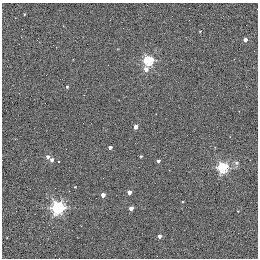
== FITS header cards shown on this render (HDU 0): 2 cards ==
NAXIS1  =                  256 / STANDARD FITS FORMAT
NAXIS2  =                  256 / STANDARD FITS FORMAT

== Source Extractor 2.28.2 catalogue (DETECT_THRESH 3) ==
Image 256 x 256 px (HDU 0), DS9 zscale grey, 1 PNG px = 1 image px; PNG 260 x 260 px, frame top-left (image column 1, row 256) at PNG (2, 3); no overlay
Background 0.362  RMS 4.8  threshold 14.5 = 3 sigma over >= 5 px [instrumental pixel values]
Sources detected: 22; all 22 listed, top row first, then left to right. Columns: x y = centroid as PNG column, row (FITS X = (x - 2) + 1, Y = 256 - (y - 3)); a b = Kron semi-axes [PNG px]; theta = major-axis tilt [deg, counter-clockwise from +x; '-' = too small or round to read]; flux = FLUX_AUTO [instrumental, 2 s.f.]
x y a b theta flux
24 14 2 2 - 250
200 31 3 2 - 190
245 40 3 3 - 2100
148 61 5 5 - 30000
146 69 6 5 - 1800
67 87 4 3 - 450
135 127 4 3 - 2900
110 147 3 3 - 1200
141 156 3 2 - 380
48 157 4 4 - 1000
51 160 4 3 - 1300
58 161 3 3 - 5500
158 161 3 3 - 800
236 163 6 6 - 850
223 168 5 5 - 38000
75 187 3 3 - 250
129 192 4 3 - 2500
103 195 4 3 - 2600
58 208 6 5 - 62000
131 208 4 3 - 2500
238 211 2 2 - 200
159 236 4 3 - 1200

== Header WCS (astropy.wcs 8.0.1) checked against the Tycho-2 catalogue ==
Header WCS as astropy/WCSLIB reads it (applying the file's SIP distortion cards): RA---TAN-SIP/DEC--TAN-SIP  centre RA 20:00:38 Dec +22:42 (300.16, +22.70 deg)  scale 1.22 arcsec/px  FOV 5.2' x 5.2'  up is +79 deg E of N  parity normal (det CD < 0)
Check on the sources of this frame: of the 22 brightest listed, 3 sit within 1.5 arcsec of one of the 5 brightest Tycho-2 stars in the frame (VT <= 11.35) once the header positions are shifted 0.49 arcsec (0.43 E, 0.24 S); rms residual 0.43 arcsec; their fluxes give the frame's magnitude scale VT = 19.66 - 2.5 log10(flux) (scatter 0.13 mag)
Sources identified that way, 3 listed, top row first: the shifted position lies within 1.5 arcsec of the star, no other Tycho-2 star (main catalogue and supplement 1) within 3.0 arcsec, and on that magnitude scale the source's flux lands within +1.5 / -3 mag of the star's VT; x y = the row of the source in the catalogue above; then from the Tycho-2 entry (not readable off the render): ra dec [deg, ICRS J2000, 3 dp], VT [Tycho-2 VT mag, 2 dp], TYC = Tycho-2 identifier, HIP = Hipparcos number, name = IAU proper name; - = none
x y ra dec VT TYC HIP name
135 127 300.159 +22.702 11.00 2141-1346-1 - -
75 187 300.142 +22.678 11.35 2141-1182-1 - -
103 195 300.137 +22.687 11.25 2141-1124-1 - -